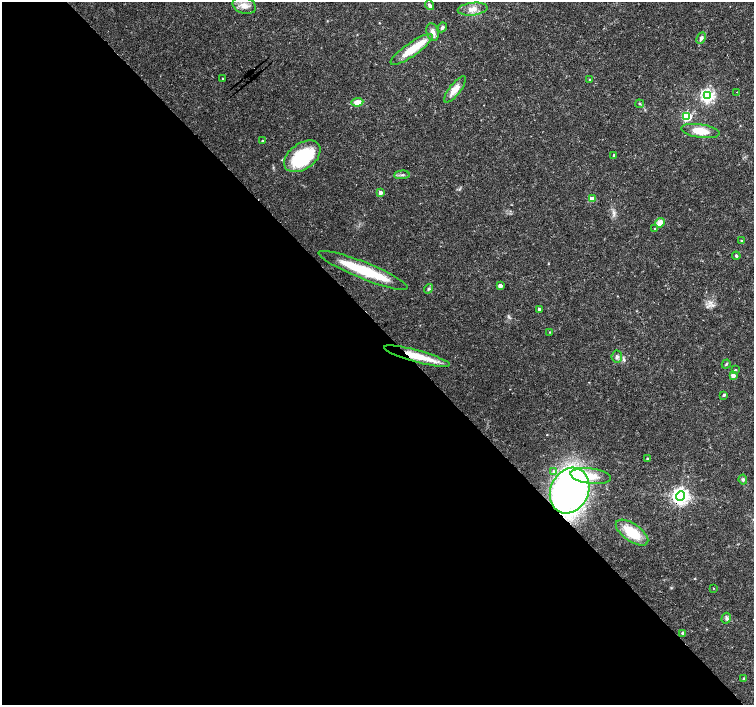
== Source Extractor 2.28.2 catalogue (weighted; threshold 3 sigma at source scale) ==
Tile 9 of 4 x 4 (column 1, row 3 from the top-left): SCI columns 10-1512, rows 1622-3027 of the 6023 x 5990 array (HDU 1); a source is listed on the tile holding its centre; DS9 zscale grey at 2 x 2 block average (1 PNG px = mean of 2 x 2 image px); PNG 756 x 707 px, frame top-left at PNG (2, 2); each listed source drawn as its Kron ellipse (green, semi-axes under 4 px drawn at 4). Shown black and unused: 54% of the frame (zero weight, under 3 of 4 exposures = <1% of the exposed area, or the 3 px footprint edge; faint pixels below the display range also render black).
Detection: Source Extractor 2.28.2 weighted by HDU 2 'WHT'; one run over the whole footprint, this tile lists its part. Background 0.0191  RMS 0.0019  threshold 0.00846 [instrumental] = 3 sigma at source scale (4.5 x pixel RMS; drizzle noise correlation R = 1.50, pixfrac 1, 0.0396/0.0396 arcsec/px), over >= 5 px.
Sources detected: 52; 1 inside a brighter object's white glare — neither listed nor drawn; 3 inside a brighter listed object's ellipse — not listed separately; the other 48 listed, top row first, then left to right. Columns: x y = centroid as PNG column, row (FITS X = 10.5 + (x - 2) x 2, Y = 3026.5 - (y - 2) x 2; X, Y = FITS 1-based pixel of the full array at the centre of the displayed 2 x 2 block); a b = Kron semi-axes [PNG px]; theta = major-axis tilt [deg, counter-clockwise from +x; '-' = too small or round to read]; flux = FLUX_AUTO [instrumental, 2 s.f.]
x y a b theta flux
244 5 12 8 -19 3.4
429 5 5 4 - 1.1
473 9 15 6 6 3.4
442 27 5 3 - 1
432 32 9 6 -72 2.4
701 38 6 4 63 1.1
412 49 25 6 35 12
223 78 2 2 - 0.38
589 79 3 2 - 0.31
455 89 16 5 52 4.7
737 92 2 2 - 0.21
707 96 4 4 - 110
357 102 6 4 6 3.6
639 104 4 3 - 0.43
687 116 3 3 - 38
700 131 19 6 -9 8
262 141 3 3 - 0.46
614 155 2 2 - 0.63
302 156 20 13 36 33
402 175 8 2 4 0.79
380 193 3 3 - 3.4
592 199 3 3 - 6.5
660 223 5 4 - 3.5
654 229 3 2 - 0.27
741 241 3 3 - 0.38
736 256 4 3 - 0.59
363 270 48 8 -22 23
500 286 3 3 - 3.7
428 289 5 3 - 0.64
539 309 2 2 - 1.2
550 332 2 2 - 0.25
417 356 34 6 -15 13
617 356 6 5 - 1.2
726 364 5 3 - 0.51
735 370 3 3 - 0.4
733 375 3 3 - 2.8
724 395 3 2 - 1
648 459 2 2 - 1
553 471 4 3 - 0.72
591 476 20 7 -7 6.1
743 480 5 4 - 0.94
570 491 23 19 64 200
681 496 4 4 - 190
632 533 19 8 -35 15
713 588 2 2 - 0.21
726 618 5 4 - 1.1
683 633 3 2 - 1.8
744 679 4 3 - 0.59
Overlapping masked pixels (flux is a lower limit): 3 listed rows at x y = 417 356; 570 491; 681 496
Diffuse or blended objects may show on this block-average render without a row.